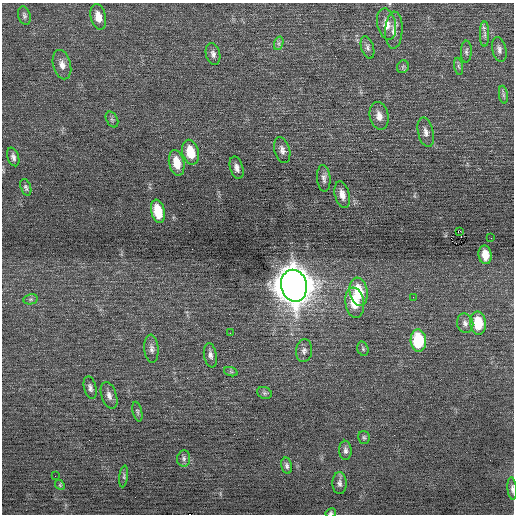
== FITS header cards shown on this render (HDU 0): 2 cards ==
NAXIS1  =                  512 / Axis length
NAXIS2  =                  512 / Axis length

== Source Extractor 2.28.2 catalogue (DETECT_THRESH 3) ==
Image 512 x 512 px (HDU 0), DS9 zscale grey, 1 PNG px = 1 image px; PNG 516 x 516 px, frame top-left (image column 1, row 512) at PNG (2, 3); each listed source drawn as its Kron ellipse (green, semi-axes under 4 px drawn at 4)
Background 0.0464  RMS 0.68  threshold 2.03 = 3 sigma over >= 5 px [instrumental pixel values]
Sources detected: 57; all 57 listed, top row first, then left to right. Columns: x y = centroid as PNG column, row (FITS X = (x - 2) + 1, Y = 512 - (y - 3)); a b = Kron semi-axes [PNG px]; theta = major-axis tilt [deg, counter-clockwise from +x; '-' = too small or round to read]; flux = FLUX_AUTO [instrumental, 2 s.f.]
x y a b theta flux
24 16 9 6 -73 120
98 17 13 7 -77 500
386 24 16 9 -78 480
394 30 19 8 87 350
485 34 13 4 90 150
279 43 7 4 72 90
368 47 12 6 -72 160
499 49 13 7 -78 190
466 52 11 5 87 130
213 54 11 7 -76 190
62 65 15 9 -75 350
459 66 9 4 -80 100
403 67 6 6 - 83
503 95 9 4 -82 110
379 116 14 9 -78 400
112 120 8 5 -63 110
426 132 15 7 -77 270
282 150 13 7 -75 250
190 152 13 8 -76 1100
13 157 9 5 -72 160
177 163 13 7 -77 810
237 168 11 6 -73 220
324 178 13 6 -85 200
26 187 9 5 -71 100
342 195 13 7 -76 380
158 211 12 7 -77 1300
460 231 3 2 - 2700
491 238 3 2 - 46
485 255 9 6 -81 660
294 286 16 13 -77 110000
359 292 14 9 -80 1500
413 297 2 2 - 23
31 299 7 5 11 100
355 303 15 9 -82 1100
465 323 10 8 -77 210
478 323 11 8 -85 1400
230 333 2 2 - 22
418 340 11 7 -84 2500
151 349 14 7 -85 230
363 349 7 5 -74 80
304 351 11 8 84 210
210 355 12 6 -79 190
231 372 7 4 -19 76
90 388 11 6 -76 160
264 393 7 5 -21 96
109 395 14 7 -71 260
137 412 10 4 -76 100
364 437 6 5 - 85
345 450 9 6 -88 160
184 458 8 6 83 120
287 466 8 5 -78 120
55 476 2 2 - 37
124 476 11 4 82 90
340 483 11 7 -88 180
60 485 6 4 -48 66
512 489 11 4 -85 130
331 513 5 4 - 69
At the frame edge (FLAGS 8, measured only in part): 3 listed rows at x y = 394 30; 512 489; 331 513